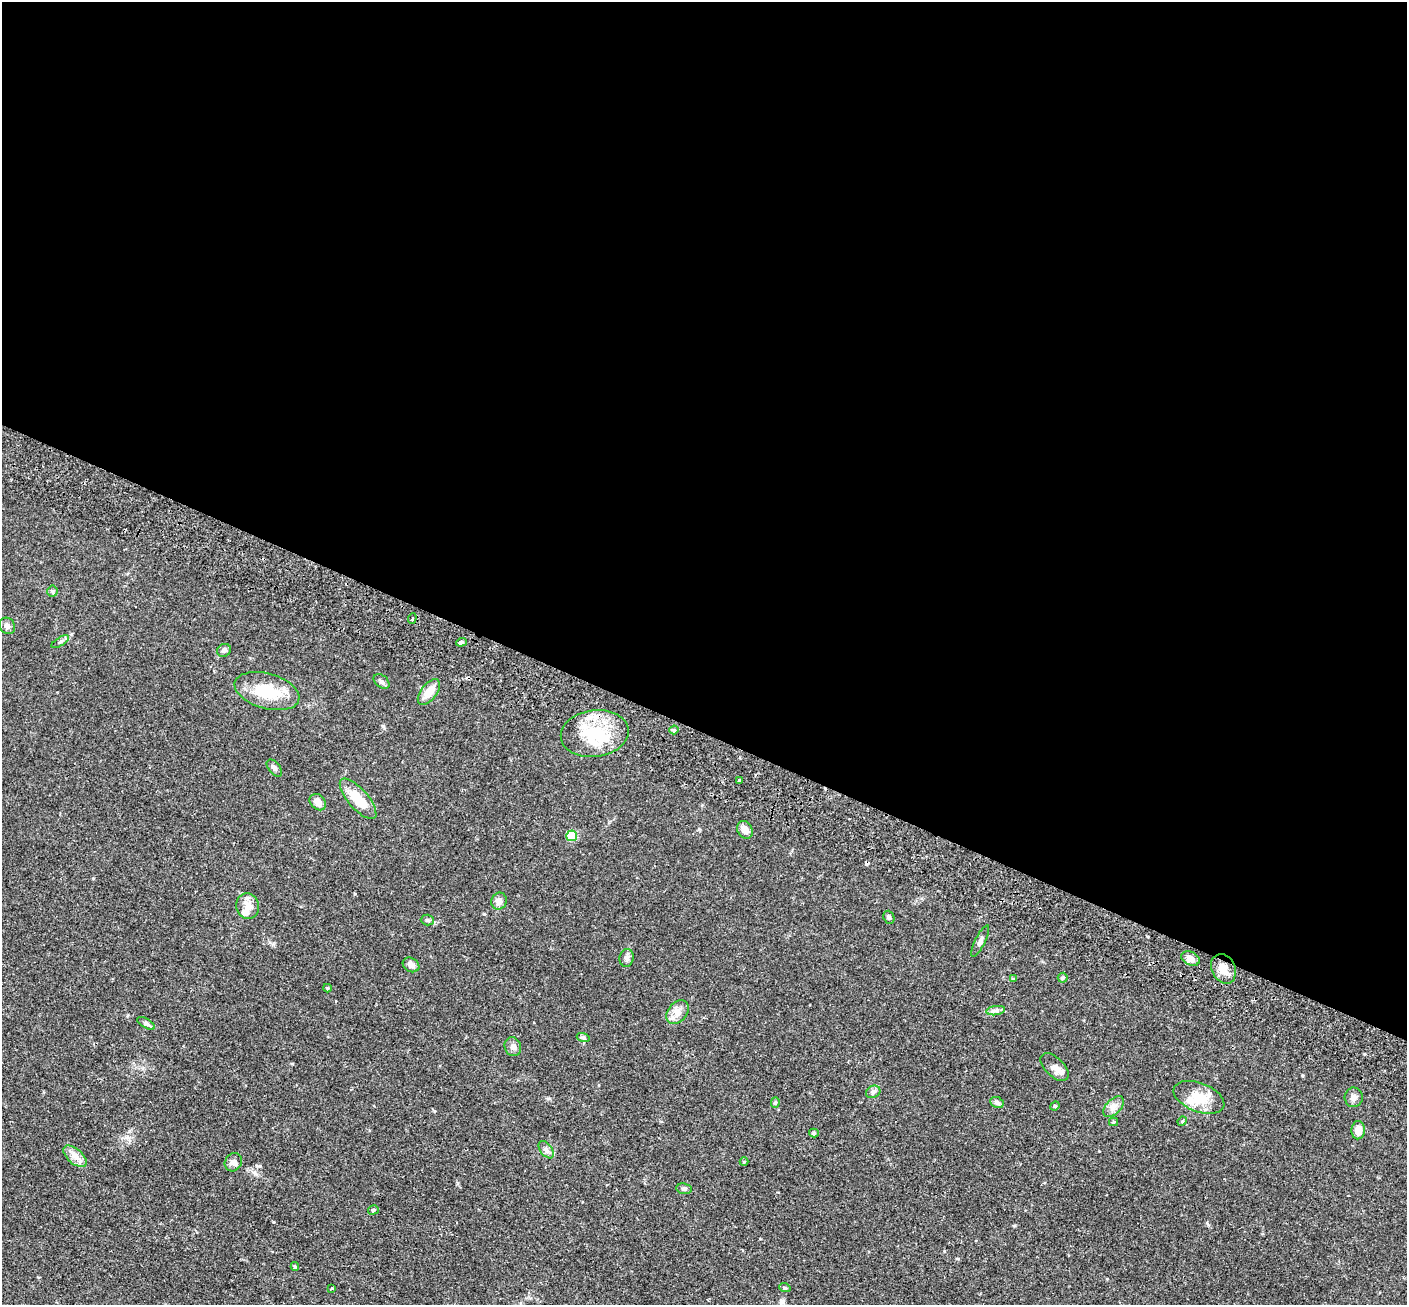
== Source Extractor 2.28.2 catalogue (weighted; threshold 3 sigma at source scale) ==
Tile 3 of 4 x 4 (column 3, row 1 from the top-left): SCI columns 2836-4240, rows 4239-5541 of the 5673 x 5737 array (HDU 1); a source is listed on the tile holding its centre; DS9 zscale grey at full resolution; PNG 1409 x 1307 px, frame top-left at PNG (2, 2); each listed source drawn as its Kron ellipse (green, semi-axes under 4 px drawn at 4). Shown black and unused: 56% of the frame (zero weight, under 2 of 3 exposures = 3% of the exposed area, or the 3 px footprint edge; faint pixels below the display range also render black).
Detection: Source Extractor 2.28.2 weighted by HDU 2 'WHT'; one run over the whole footprint, this tile lists its part. Background 0.0783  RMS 0.0051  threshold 0.0229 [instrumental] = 3 sigma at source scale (4.5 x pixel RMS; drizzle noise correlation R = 1.50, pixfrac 1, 0.05/0.05 arcsec/px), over >= 5 px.
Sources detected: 59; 1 cosmic-ray / hot-pixel residue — neither listed nor drawn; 3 inside a brighter listed object's ellipse — not listed separately; the other 55 listed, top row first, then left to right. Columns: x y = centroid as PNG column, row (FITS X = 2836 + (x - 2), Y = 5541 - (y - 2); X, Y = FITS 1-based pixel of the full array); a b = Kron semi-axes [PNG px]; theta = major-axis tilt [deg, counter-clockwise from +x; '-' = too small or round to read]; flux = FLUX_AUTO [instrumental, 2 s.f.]
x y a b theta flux
52 591 5 5 - 0.76
412 618 5 4 - 0.94
7 626 9 7 -47 1.7
60 642 10 3 32 0.86
461 642 5 4 - 0.88
224 650 7 6 - 1.5
382 681 9 6 -39 1.3
267 691 33 17 -16 19
429 692 15 8 52 5.8
674 730 5 4 - 0.72
595 734 34 23 8 26
274 768 10 5 -51 1.4
739 781 3 3 - 0.88
358 799 25 10 -49 13
318 802 9 7 -44 2.9
745 830 9 7 -64 3.2
572 836 5 5 - 21
499 901 8 7 - 2.8
248 906 13 11 -75 4.7
889 917 7 5 -69 0.79
427 920 6 5 - 0.85
980 941 17 5 64 1.8
627 958 9 7 80 1.7
1191 958 10 6 -24 3.9
411 965 9 6 -30 2.3
1223 969 15 11 -64 5.7
1063 978 5 5 - 0.89
1013 979 3 3 - 0.38
327 988 4 4 - 0.63
996 1011 9 4 9 1.4
677 1012 13 9 51 3.8
146 1023 10 4 -30 1.2
583 1037 7 4 -18 0.83
513 1047 9 8 - 2.2
1055 1067 17 9 -44 3.3
873 1092 7 6 - 1.3
1199 1097 26 14 -21 12
1354 1097 10 9 - 2
997 1102 7 5 -25 1.4
775 1103 5 4 - 0.68
1055 1106 5 4 - 0.6
1114 1107 12 7 46 2.8
1182 1121 5 4 - 0.58
1113 1122 4 4 - 0.55
1358 1130 9 7 86 4.7
814 1133 5 4 - 0.78
546 1150 10 6 -53 1.8
75 1156 14 7 -41 3.4
233 1162 9 8 - 2
744 1162 4 4 - 0.51
684 1189 8 5 -5 0.98
373 1210 5 4 - 0.77
295 1267 4 3 - 0.84
332 1288 3 3 - 0.74
785 1288 6 3 -18 0.59
Unlisted compact peaks at least as high as the median listed source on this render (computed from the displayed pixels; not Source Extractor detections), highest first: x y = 260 1166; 434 1111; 383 726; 355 894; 292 1064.